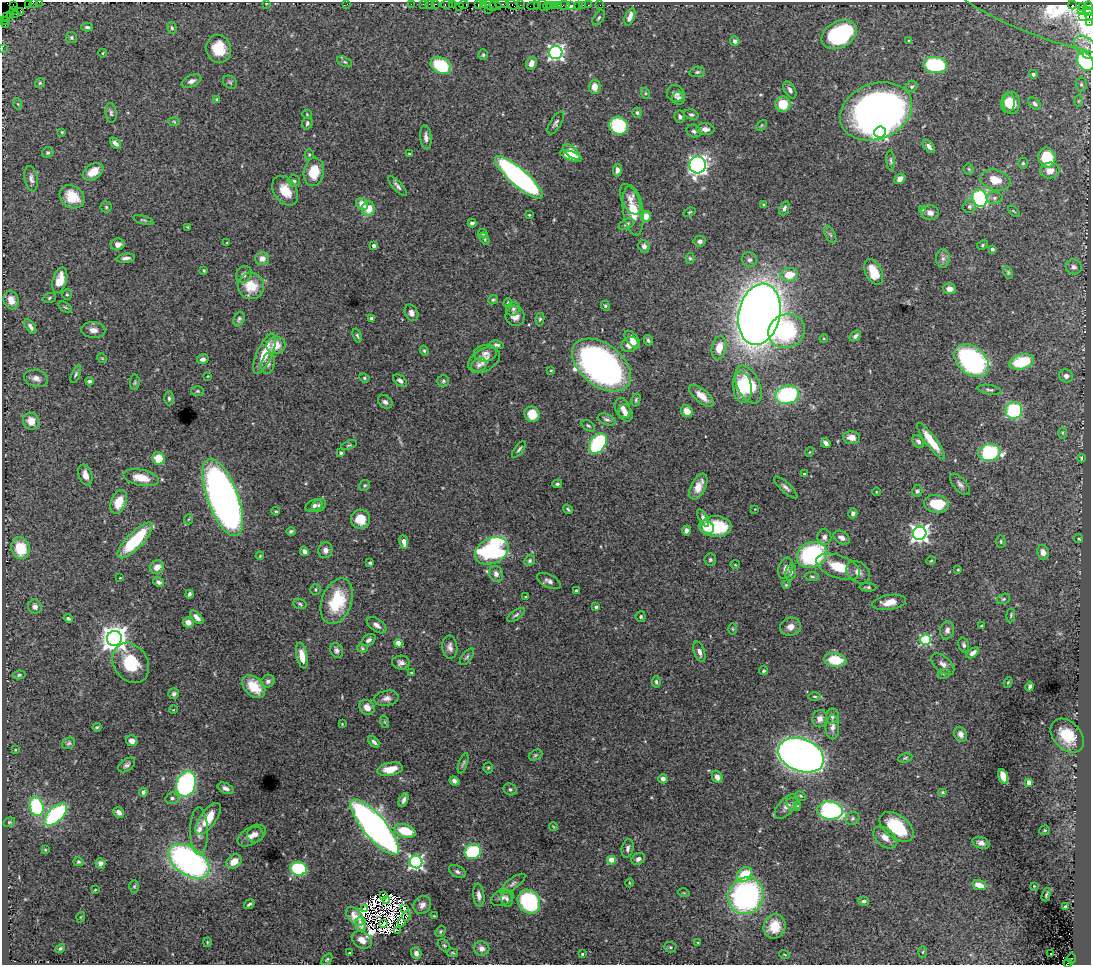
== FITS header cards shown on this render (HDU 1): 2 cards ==
NAXIS1  =                 1089
NAXIS2  =                  963

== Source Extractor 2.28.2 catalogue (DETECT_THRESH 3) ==
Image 1089 x 963 px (HDU 1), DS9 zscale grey, 1 PNG px = 1 image px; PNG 1093 x 967 px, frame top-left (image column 1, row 963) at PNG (2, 2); each listed source drawn as its Kron ellipse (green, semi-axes under 4 px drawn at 4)
Background 3.09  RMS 0.039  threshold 0.117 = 3 sigma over >= 5 px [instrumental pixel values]
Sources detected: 491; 18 with non-positive FLUX_AUTO (blend fragments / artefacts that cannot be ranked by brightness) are neither listed nor drawn; the other 473 listed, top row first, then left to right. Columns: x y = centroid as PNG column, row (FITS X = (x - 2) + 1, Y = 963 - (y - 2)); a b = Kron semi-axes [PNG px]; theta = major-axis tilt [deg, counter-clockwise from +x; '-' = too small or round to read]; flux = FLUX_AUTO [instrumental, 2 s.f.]
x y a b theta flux
34 2 4 2 - 120
39 2 2 2 - 5.6
28 3 2 2 - 45
266 4 4 2 - 1.8
347 4 2 2 - 41
411 4 2 2 - 52
423 4 2 2 - 41
429 4 2 2 - 50
436 4 3 2 - 120
447 4 6 3 0 240
452 4 3 2 - 110
464 4 5 3 - 130
502 4 6 2 1 450
13 5 3 2 - 17
478 5 4 2 - 140
483 5 4 2 - 140
491 5 7 4 -41 380
495 5 6 4 -21 520
512 5 6 3 -28 200
520 5 2 2 - 73
538 5 3 2 - 110
543 5 6 3 -70 200
551 5 3 2 - 220
554 5 3 2 - 130
558 5 3 2 - 62
564 5 6 3 7 140
570 5 3 3 - 47
578 5 3 3 - 150
583 5 2 2 - 16
588 5 2 2 - 63
600 5 2 2 - 22
1072 5 4 3 - 620
459 6 2 2 - 19
534 6 7 3 6 190
547 6 4 2 - 130
1083 6 4 2 - 94
1088 6 4 3 - 350
1057 9 118 32 -19 300
489 10 2 2 - 45
14 11 3 2 - 12
21 11 4 3 - 110
1081 11 3 2 - 120
1088 11 5 4 - 450
16 14 2 2 - 46
11 16 3 2 - 110
1082 16 3 3 - 92
1090 16 4 2 - 500
7 17 3 2 - 67
630 17 9 4 70 18
599 18 8 5 57 5.6
2 21 2 2 - 43
6 21 3 2 - 64
1089 22 4 2 - 140
5 25 2 2 - 59
87 27 5 3 - 5.9
172 28 6 4 -74 4.3
839 34 19 13 29 350
71 37 5 5 - 4.4
735 41 5 4 - 9.5
909 41 3 3 - 3.6
1086 47 14 8 -44 17
2 48 2 2 - 35
219 49 14 12 -77 71
556 52 6 6 - 840
103 53 4 3 - 1.9
483 55 5 4 - 4
345 62 8 4 -27 4.9
1085 62 10 7 -57 250
531 63 7 5 66 19
441 65 11 8 -31 150
935 65 12 8 -6 260
697 72 8 5 10 5.7
1033 74 4 4 - 5.2
191 81 10 5 22 11
230 82 7 6 - 4.8
40 83 5 4 - 3.4
1081 84 7 5 -89 5.6
594 87 7 6 - 28
912 87 6 5 - 5.5
790 90 9 5 -60 9.3
645 93 5 3 - 3.1
676 93 9 8 - 11
679 98 6 6 - 10
217 99 4 4 - 3.7
1078 101 5 3 - 2.5
1008 103 10 6 83 35
1012 103 11 8 -90 38
18 104 6 3 -71 2.6
783 104 8 7 - 59
1035 104 7 5 -45 6.7
876 111 37 27 22 1500
111 113 10 5 -84 7
637 113 5 4 - 5.1
307 114 5 4 - 2.7
691 115 7 5 -16 5.5
680 117 6 5 - 7.2
174 122 5 3 - 2.7
307 123 6 5 - 6
556 123 13 5 60 8.1
761 125 6 4 46 3.3
618 126 9 8 - 200
705 129 9 6 -3 13
694 131 7 6 - 8.5
62 132 4 4 - 2.8
880 132 6 5 - 650
426 137 12 5 -84 13
115 143 6 4 -47 12
929 146 8 4 -51 11
48 152 6 5 - 5.8
572 152 10 5 -38 31
409 154 3 3 - 2.8
309 155 5 4 - 3.4
571 156 12 4 -20 35
1047 158 10 8 -76 100
891 161 10 4 -86 5.9
1023 163 5 5 - 4.1
698 165 8 8 - 950
969 169 5 5 - 3.9
617 170 6 4 85 12
1050 170 9 8 - 24
93 172 11 7 33 36
314 172 14 10 81 63
519 177 31 8 -41 800
31 179 13 6 -80 12
900 179 6 4 38 16
995 180 15 10 -15 41
294 181 6 5 - 7
397 186 13 4 -48 9.5
285 191 16 11 -57 50
72 197 13 10 -37 58
980 198 9 7 -68 310
994 198 8 6 0 7.8
630 199 16 8 -64 20
362 204 6 5 - 27
764 205 4 3 - 4.4
969 206 7 6 - 7.1
106 207 5 5 - 3.9
784 208 7 4 67 8.8
368 209 7 6 - 44
633 210 25 10 -82 65
922 210 4 4 - 21
1014 211 7 2 -45 2.3
689 212 6 4 26 3.4
930 213 9 7 -12 15
529 215 3 3 - 2.5
646 217 5 5 - 30
143 220 10 3 -17 4.1
472 223 4 3 - 6.6
627 224 8 5 26 7.8
188 227 3 3 - 2.5
483 234 5 4 - 3.6
830 234 9 5 -62 6.5
484 239 7 4 -60 4.4
700 241 6 5 - 8.4
227 243 3 2 - 2
118 244 7 6 - 16
983 245 6 4 29 4.1
374 246 3 3 - 9.6
644 246 6 5 - 12
992 249 3 3 - 5.1
126 258 9 4 7 10
690 258 5 4 - 4.1
262 259 7 6 - 16
943 259 9 7 89 12
749 260 8 7 - 7.8
1074 267 8 7 - 9.9
204 270 3 3 - 3.1
874 272 13 8 -63 57
1008 272 6 4 -65 3.8
244 274 8 7 - 11
789 275 9 6 9 52
60 280 13 7 74 43
251 286 13 13 - 67
949 289 6 5 - 17
67 294 5 4 - 3.3
49 298 6 5 - 4.6
11 300 9 7 -72 28
493 300 5 4 - 3.6
508 303 5 3 - 3.5
605 306 5 4 - 3.7
65 307 7 4 -34 3.6
513 309 7 6 - 7.2
411 313 8 6 -63 13
759 314 31 20 78 5600
515 316 10 9 - 22
371 318 3 3 - 5.1
239 319 7 5 64 6.1
540 319 6 4 79 4.1
30 327 8 4 -58 8.1
93 330 12 8 -6 18
787 331 18 16 29 260
357 336 7 4 -72 4.2
855 336 6 4 40 6.9
632 339 10 5 -49 21
824 339 4 3 - 2
648 340 5 4 - 5
276 345 9 8 - 39
497 345 7 4 -10 6.3
630 345 9 7 28 30
719 348 11 7 79 42
424 351 5 4 - 3.4
485 353 11 8 8 13
265 354 22 7 66 74
102 358 5 4 - 3
203 359 6 5 - 9.4
484 360 17 11 32 23
972 361 19 13 -40 510
1022 362 12 7 15 120
268 363 11 6 77 11
479 365 8 6 34 8.6
601 365 33 21 -37 1200
551 371 4 2 - 2.5
76 374 9 4 67 5.1
208 376 3 2 - 1.9
1066 376 7 6 - 10
36 378 12 8 -13 18
364 378 5 4 - 3.4
90 381 4 3 - 6.5
400 381 8 5 -38 10
443 381 6 5 - 5
135 382 8 5 87 4.6
748 385 20 11 -65 120
742 387 16 9 -84 99
990 390 12 4 -10 7.2
197 391 6 5 - 4.4
787 395 12 9 12 280
701 396 15 6 -40 31
169 398 7 5 -90 5.7
636 400 6 4 76 4
385 402 8 6 -35 9.5
622 408 10 7 -68 16
1014 410 8 8 - 230
687 411 6 5 - 18
626 413 9 6 -65 14
532 414 8 7 - 51
607 419 9 5 -20 7.6
31 421 8 8 - 36
588 426 7 4 -35 4.6
1062 433 6 4 -90 4.2
852 438 8 6 -8 22
918 441 7 5 -52 7.9
931 441 22 5 -54 55
598 443 11 7 56 310
826 443 5 4 - 10
349 445 8 3 18 3.4
519 449 10 4 52 5.6
810 452 5 3 - 1.9
341 453 4 4 - 6.3
989 453 11 8 8 310
1082 458 4 3 - 6.7
158 459 6 6 - 58
804 474 3 2 - 2.4
85 475 11 6 -74 19
141 478 18 8 -12 55
557 484 5 4 - 4.9
960 484 13 6 -48 11
365 485 5 5 - 4.4
698 487 14 7 63 33
786 487 15 5 -42 10
917 491 6 5 - 5.5
876 492 4 3 - 1.8
223 497 41 15 -70 2200
119 502 12 7 71 51
937 504 13 8 -9 90
319 505 7 5 37 7.5
314 506 9 5 22 11
568 509 5 3 - 3.8
755 509 2 2 - 1.4
276 511 4 3 - 3
853 513 5 4 - 8.5
703 518 9 4 -60 12
189 519 5 3 - 2.1
361 519 9 9 - 42
716 526 15 10 0 140
706 527 8 6 -28 32
291 531 4 4 - 4.9
686 531 5 4 - 10
920 533 7 6 - 1200
824 537 8 7 - 11
842 538 9 6 -32 12
1079 539 5 4 - 2.9
135 540 23 8 46 170
1001 541 6 4 -88 3.7
404 542 7 4 -79 14
20 548 11 9 -75 85
325 550 8 7 - 12
304 551 5 4 - 11
492 551 17 13 25 460
1043 552 7 5 -79 16
812 555 15 12 24 350
260 556 4 3 - 2.8
710 560 6 5 - 4.8
530 561 6 5 - 4.9
931 561 5 3 - 2.3
370 563 4 3 - 3.8
735 565 5 3 - 2.4
157 567 7 6 - 24
838 567 23 11 -20 75
786 568 11 7 72 17
958 570 3 3 - 2.4
790 572 8 5 76 9.8
858 572 13 10 -43 18
496 574 8 7 - 14
812 577 7 4 -7 4.5
120 578 3 2 - 1.9
549 581 13 6 -27 12
159 582 6 4 -30 6.6
786 585 4 4 - 3.3
868 587 8 3 -3 4.8
316 589 5 5 - 4
576 591 3 3 - 7.6
189 594 4 3 - 5.1
525 597 4 2 - 1.9
1003 599 7 5 16 4.8
337 601 23 15 70 140
889 602 17 7 9 31
300 604 7 5 -19 4.8
35 607 7 6 - 14
596 607 3 3 - 6
516 615 10 4 35 6.2
1011 615 7 3 84 3.7
197 617 8 4 -45 15
641 617 5 5 - 5
68 618 5 3 - 5.4
188 622 5 5 - 17
377 625 11 6 -35 13
981 626 3 2 - 2.3
790 627 10 9 - 19
733 629 5 3 - 2.7
947 630 9 7 80 13
114 638 7 7 - 3200
369 640 8 5 33 10
925 640 5 5 - 250
398 643 4 4 - 45
964 645 7 5 -74 6.6
450 647 11 7 -85 13
362 648 5 4 - 3.3
336 650 7 6 - 9.3
699 652 11 5 -71 13
973 653 7 4 38 14
302 656 13 5 -79 28
467 657 10 4 52 6
835 660 11 7 -7 92
131 663 21 17 -57 100
401 663 9 7 -5 12
943 664 14 7 -41 16
763 671 5 4 - 4.2
411 672 3 2 - 1.8
944 674 6 5 - 4.5
19 675 6 4 10 4.4
268 681 7 6 - 7.8
656 682 6 3 -81 4.3
1008 682 5 4 - 3.1
254 687 13 9 -45 69
1030 687 5 3 - 8
174 694 5 5 - 6.2
815 696 6 3 -1 3.7
387 698 12 7 9 14
367 707 8 7 - 23
173 710 4 3 - 2
832 716 8 6 78 9.9
820 719 9 7 80 15
385 722 6 4 -71 3.4
342 724 4 4 - 2.2
97 727 4 3 - 3.1
832 727 12 7 88 14
960 734 8 6 -65 13
1067 736 19 13 -47 81
132 741 6 5 - 17
374 742 7 4 -45 7.8
69 743 7 5 30 5.2
15 750 3 3 - 2.7
535 755 7 5 27 4.1
801 755 24 16 -22 2300
905 758 7 4 12 4
463 763 11 4 71 5.4
127 765 9 6 36 8.1
488 768 5 4 - 3.7
390 769 13 6 10 42
1003 776 8 4 -71 45
717 777 6 5 - 14
663 779 4 4 - 11
454 781 5 4 - 8.7
1029 783 4 4 - 38
186 784 13 9 71 480
226 788 8 5 -25 10
510 789 7 5 -28 6.2
143 792 4 4 - 7.7
942 792 5 4 - 3.3
801 796 6 4 -27 3.3
172 798 7 6 - 8.5
404 800 7 4 64 9.3
794 804 7 6 - 6.6
798 806 3 3 - 2.5
36 807 9 7 -74 200
786 807 15 8 49 15
830 810 13 9 -6 420
119 812 6 5 - 13
56 814 14 7 44 290
852 818 7 6 - 6.2
208 819 19 8 54 57
9 822 6 4 20 3.5
375 827 35 11 -50 1800
553 827 4 3 - 2.4
897 827 19 11 -38 140
1045 830 5 4 - 3.6
199 831 24 9 -90 30
405 831 11 6 -18 82
255 835 8 8 - 12
251 836 15 8 30 20
885 837 14 8 -41 22
981 843 9 5 -18 13
628 848 9 6 78 9.2
45 850 4 3 - 2.1
473 852 8 7 - 180
638 859 7 5 30 12
612 860 4 4 - 72
189 861 23 13 -35 830
78 862 5 4 - 4
234 862 8 6 39 32
416 862 6 6 - 690
100 863 5 5 - 8.6
299 869 8 7 - 210
457 871 9 5 -29 7.9
745 874 8 6 42 77
629 883 4 3 - 2.2
513 884 15 5 36 10
979 885 7 4 -18 32
134 886 6 5 - 4
1034 886 3 3 - 1.8
95 890 3 2 - 2.1
684 893 6 3 -18 2.5
383 895 4 2 - 0.034
479 895 12 5 -83 13
1046 895 7 3 73 3.9
746 896 18 17 - 630
502 898 12 7 21 13
507 899 8 6 -75 7.4
386 901 3 2 - 7.3
529 901 12 10 -53 250
864 901 5 4 - 7.6
249 904 6 3 36 5.2
422 905 10 8 48 17
1065 906 4 3 - 7
365 908 3 2 - 6.2
404 908 2 2 - 6.4
355 916 11 6 -48 23
407 916 5 2 - 2.6
434 916 4 3 - 2.4
81 917 5 3 - 2.3
401 922 4 2 - 5.7
361 924 7 5 -81 11
384 924 3 2 - 4.6
774 926 12 11 - 52
398 930 3 2 - 36
440 931 6 4 52 4.2
362 940 11 8 -32 20
207 942 4 4 - 2.7
698 943 4 3 - 2
444 946 7 5 -48 4.3
670 947 6 5 - 5
60 948 5 4 - 3.9
482 948 8 7 - 14
923 952 5 3 - 2.7
349 953 3 3 - 5.3
416 953 6 5 - 12
452 953 6 3 -9 2.8
582 954 4 4 - 3.6
1051 954 3 2 - 6.6
785 955 5 2 - 2.5
327 959 6 4 49 4.2
1071 959 5 3 - 500
1068 963 4 2 - 530
At the frame edge (FLAGS 8, measured only in part): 10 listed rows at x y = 34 2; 39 2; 28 3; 1088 6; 1090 16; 2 21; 1089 22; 2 48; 1085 62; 1068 963
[18 non-positive-flux detections neither listed nor drawn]